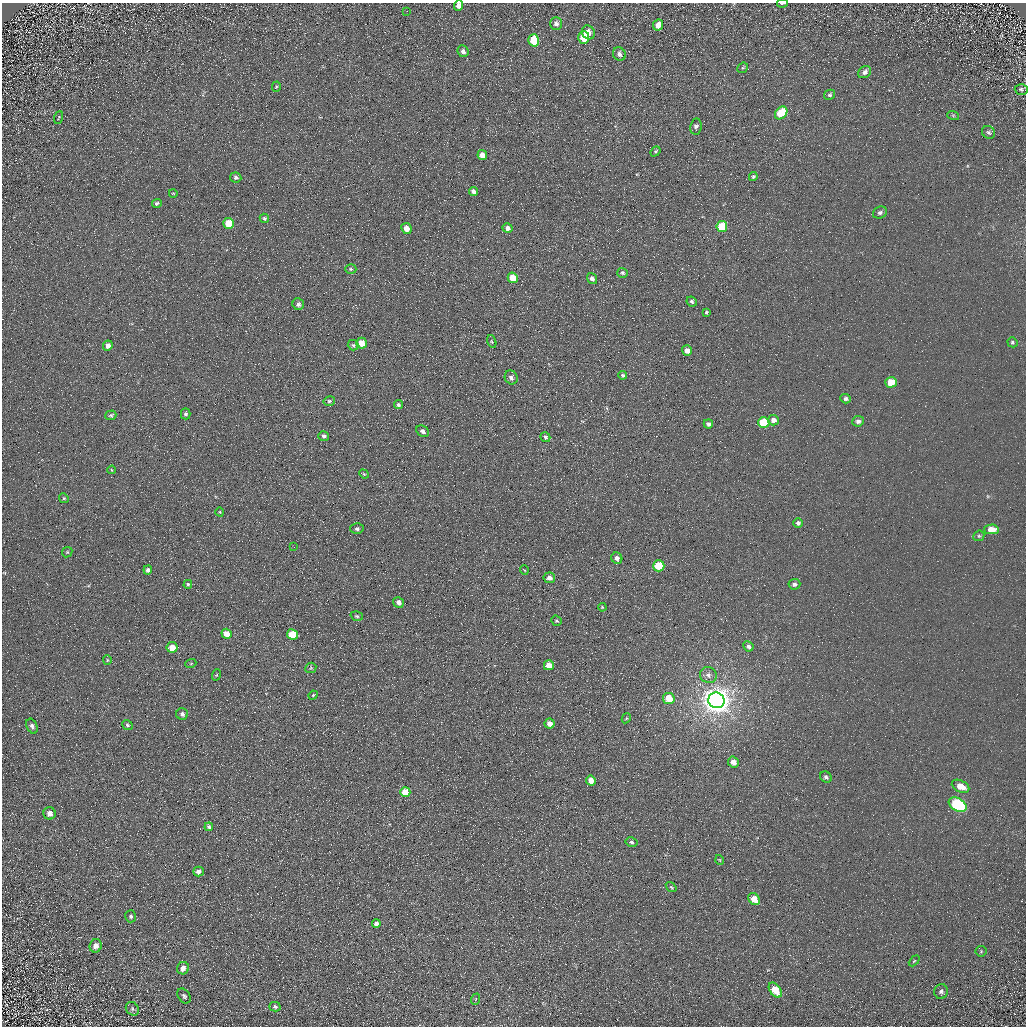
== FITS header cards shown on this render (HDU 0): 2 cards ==
NAXIS1  =                 1024 / Required FITS header
NAXIS2  =                 1024 / Required FITS header

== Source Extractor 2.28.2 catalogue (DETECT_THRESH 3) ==
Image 1024 x 1024 px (HDU 0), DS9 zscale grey, 1 PNG px = 1 image px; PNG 1028 x 1028 px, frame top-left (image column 1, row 1024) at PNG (2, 3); each listed source drawn as its Kron ellipse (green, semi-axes under 4 px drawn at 4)
Background 5.54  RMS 7.7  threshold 23.2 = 3 sigma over >= 5 px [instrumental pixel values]
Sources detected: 125; all 125 listed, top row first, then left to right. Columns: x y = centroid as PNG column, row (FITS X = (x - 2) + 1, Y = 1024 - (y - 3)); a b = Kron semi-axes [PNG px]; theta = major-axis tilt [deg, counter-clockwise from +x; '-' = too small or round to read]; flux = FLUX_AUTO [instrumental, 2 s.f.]
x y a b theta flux
782 3 5 2 - 550
458 6 5 4 - 2600
407 11 2 2 - 930
556 24 6 6 - 2300
658 25 6 5 - 4700
588 32 7 6 - 3500
584 37 6 5 - 15000
534 40 6 5 - 19000
463 51 6 5 - 1900
619 54 7 6 - 2400
743 68 6 5 - 750
865 72 7 5 39 2200
276 87 5 4 - 570
1021 89 6 5 - 1100
830 95 6 5 - 980
781 113 7 5 49 16000
953 115 6 4 -19 590
58 117 6 2 68 390
696 127 8 6 83 1700
989 132 7 6 - 1300
656 151 6 4 50 730
482 155 5 4 - 4600
236 177 5 5 - 1100
753 177 4 4 - 900
474 192 5 4 - 2500
173 193 4 2 - 370
157 203 5 4 - 1000
880 213 7 5 27 1400
264 218 5 4 - 780
229 223 5 5 - 11000
722 226 5 5 - 16000
406 228 5 5 - 4000
508 228 5 4 - 2500
351 269 5 5 - 790
622 273 5 5 - 920
513 278 5 5 - 10000
592 279 6 4 -55 2000
692 301 5 4 - 1200
298 304 6 5 - 1600
706 312 3 3 - 720
492 341 6 4 -70 640
1012 342 5 4 - 780
362 343 5 5 - 7000
353 345 5 5 - 880
108 346 5 4 - 1900
687 350 5 5 - 3300
622 375 4 4 - 1100
511 377 7 6 - 1700
891 382 6 5 - 10000
846 399 5 4 - 1300
329 401 6 4 14 880
398 405 4 4 - 1100
186 414 5 5 - 1100
111 415 5 5 - 870
773 420 5 5 - 2900
858 421 6 5 - 1900
764 422 5 5 - 20000
708 424 5 4 - 1400
423 431 7 5 -36 1500
324 436 5 5 - 1300
545 437 5 4 - 1000
112 470 4 2 - 360
364 474 5 4 - 540
64 498 5 4 - 690
220 512 4 3 - 410
798 523 5 5 - 1400
357 529 6 5 - 1200
991 529 7 5 1 5900
979 536 6 5 - 750
294 547 2 2 - 210
67 552 5 4 - 690
617 558 6 5 - 2200
659 566 5 5 - 18000
148 570 4 4 - 1400
524 570 5 3 - 430
549 578 6 5 - 2600
188 584 4 4 - 870
794 584 6 5 - 1400
398 602 6 5 - 2300
602 607 4 3 - 470
357 616 6 4 -17 810
557 621 5 5 - 690
227 634 5 4 - 4900
292 634 5 5 - 14000
748 646 5 4 - 1400
172 647 5 5 - 7100
107 660 4 4 - 560
191 663 5 3 - 460
549 665 5 5 - 5200
311 668 6 5 - 620
216 675 6 3 69 520
708 675 8 8 - 2400
313 695 5 4 - 590
669 698 6 5 - 11000
716 700 8 7 - 810000
182 714 6 6 - 1500
626 718 5 4 - 550
550 724 5 5 - 3500
127 725 5 4 - 910
32 726 8 5 -66 1500
733 762 6 5 - 3600
826 777 6 5 - 1400
591 780 5 4 - 4400
961 786 9 5 -26 6900
405 792 5 5 - 12000
958 805 10 6 -30 58000
50 813 6 6 - 3400
209 827 4 3 - 940
631 842 6 4 -11 1100
720 860 5 3 - 360
198 871 5 5 - 2100
671 887 6 3 -36 550
754 899 6 5 - 6700
131 916 6 5 - 1200
376 924 4 4 - 1900
96 946 7 6 - 3200
981 951 5 5 - 730
914 961 6 3 44 590
183 968 6 6 - 3300
775 990 8 5 -54 12000
941 991 7 6 - 1400
184 996 8 5 -56 1200
476 999 6 3 69 490
275 1007 6 4 -15 1000
132 1009 7 6 - 1200
At the frame edge (FLAGS 8, measured only in part): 2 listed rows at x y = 782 3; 458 6